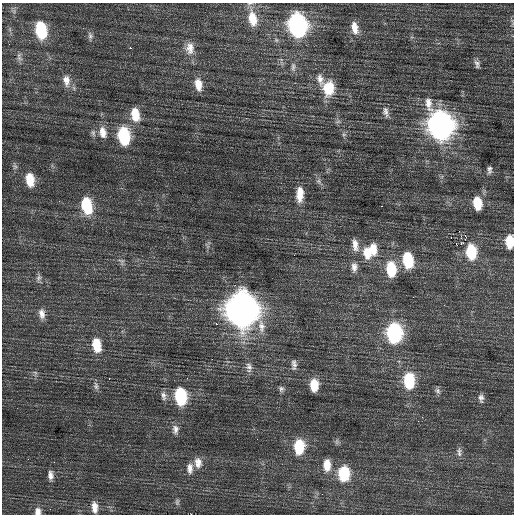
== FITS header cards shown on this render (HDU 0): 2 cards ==
NAXIS1  =                  512 / Axis length
NAXIS2  =                  512 / Axis length

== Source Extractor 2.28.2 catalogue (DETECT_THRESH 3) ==
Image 512 x 512 px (HDU 0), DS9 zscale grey, 1 PNG px = 1 image px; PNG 516 x 516 px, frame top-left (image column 1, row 512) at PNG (2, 3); no overlay
Background 0.442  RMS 0.76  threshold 2.29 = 3 sigma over >= 5 px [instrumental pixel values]
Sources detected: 74; all 74 listed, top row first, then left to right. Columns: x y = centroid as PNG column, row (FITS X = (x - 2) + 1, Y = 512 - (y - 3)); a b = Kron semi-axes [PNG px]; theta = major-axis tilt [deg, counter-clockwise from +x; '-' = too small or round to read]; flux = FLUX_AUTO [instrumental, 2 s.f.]
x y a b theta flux
252 19 18 10 -79 1000
297 25 15 10 -78 15000
355 28 16 8 -77 580
41 30 14 8 -81 2800
90 36 11 6 -78 160
9 44 2 2 - 29
130 48 2 2 - 590
190 48 18 12 -89 600
19 57 13 6 -72 180
477 64 11 6 -75 190
293 67 14 6 -87 230
320 79 17 9 -78 440
66 80 16 10 -81 480
198 84 14 8 -80 660
328 88 19 14 87 1300
386 112 15 7 -78 260
135 114 15 9 -79 1100
440 125 17 12 -74 38000
103 132 15 9 -78 540
93 133 10 6 -82 160
344 134 7 5 -28 110
124 136 14 9 -82 3600
15 166 10 6 -76 140
489 170 9 6 88 180
30 180 14 9 -81 1100
319 181 10 7 -66 190
300 194 19 9 89 800
477 203 12 8 -82 1200
86 205 15 9 -80 2600
382 206 2 2 - 52
451 238 2 2 - 37
510 241 11 7 -89 1100
461 243 3 2 - 59
355 245 18 9 -79 480
373 249 16 10 -83 760
471 252 14 9 -87 2100
367 253 16 10 -78 880
408 260 14 9 -81 2400
121 261 11 8 -59 200
354 267 13 8 87 330
391 269 15 9 -84 1900
38 278 11 6 76 190
242 310 17 15 83 72000
42 314 14 7 -81 350
216 324 3 2 - 870
261 326 19 9 -84 550
394 333 13 10 -88 8000
96 345 15 9 -80 1100
294 365 12 5 -87 190
249 366 13 9 -76 290
35 373 6 5 - 110
109 378 2 2 - 200
409 381 14 9 -89 2700
314 385 10 7 -90 970
96 386 12 7 -86 190
281 389 7 6 - 130
437 391 9 7 -35 150
163 396 12 7 -79 230
181 396 14 9 -83 3700
481 398 10 6 -87 200
422 417 3 2 - 61
175 429 14 8 -84 300
299 447 13 9 87 1800
459 452 14 5 -87 200
28 459 2 2 - 29
198 463 15 10 -83 500
327 465 13 8 -89 660
190 468 14 8 90 370
344 473 13 9 -89 2300
50 475 11 7 -90 270
177 502 9 5 89 120
94 507 14 7 -86 430
50 509 2 2 - 68
38 511 9 8 - 290
At the frame edge (FLAGS 8, measured only in part): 3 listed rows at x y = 252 19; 510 241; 38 511